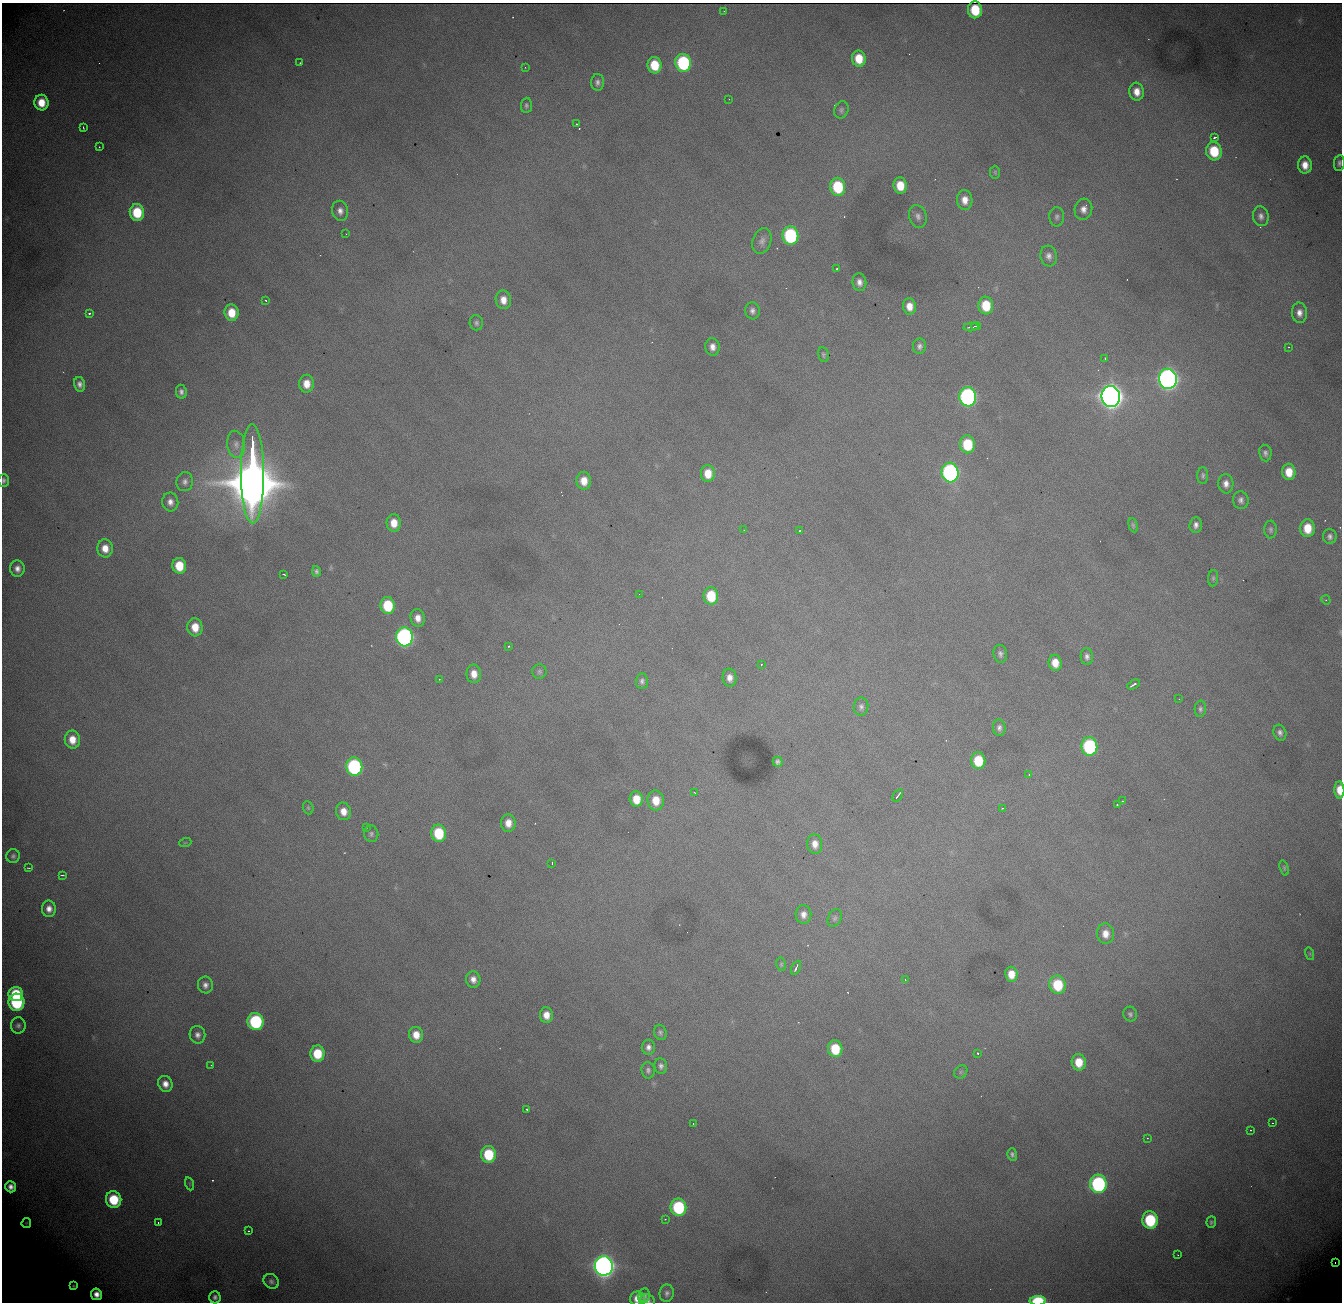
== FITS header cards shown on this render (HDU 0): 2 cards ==
NAXIS1  = 1340
NAXIS2  = 1300

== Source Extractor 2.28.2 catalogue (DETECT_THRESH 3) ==
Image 1340 x 1300 px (HDU 0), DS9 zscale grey, 1 PNG px = 1 image px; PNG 1344 x 1304 px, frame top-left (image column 1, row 1300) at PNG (2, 3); each listed source drawn as its Kron ellipse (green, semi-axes under 4 px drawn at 4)
Background 2020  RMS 24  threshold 71.5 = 3 sigma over >= 5 px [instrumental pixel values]
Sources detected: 197; all 197 listed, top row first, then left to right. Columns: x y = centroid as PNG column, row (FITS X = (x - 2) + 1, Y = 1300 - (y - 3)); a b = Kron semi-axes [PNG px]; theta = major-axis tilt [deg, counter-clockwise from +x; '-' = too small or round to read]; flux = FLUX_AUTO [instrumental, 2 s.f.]
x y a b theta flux
975 10 8 7 - 5.4e+04
724 11 2 2 - 9.7e+02
859 59 8 6 -80 3.8e+04
300 63 2 2 - 1.1e+03
683 63 9 7 -81 2.1e+05
655 65 8 7 - 5.5e+04
525 67 2 2 - 1.3e+03
597 82 8 6 87 6.5e+03
1137 92 9 7 -83 1.7e+04
729 99 2 2 - 8.0e+02
41 103 8 7 - 3.3e+04
526 105 8 5 86 3.7e+03
841 110 9 7 68 4.5e+03
577 124 3 2 - 1.6e+03
83 128 3 2 - 1.7e+03
1215 137 4 3 - 2.9e+03
99 147 3 3 - 1.3e+03
1214 151 9 7 -78 6.6e+04
1339 163 8 5 81 4.9e+03
1305 165 8 7 - 1.9e+04
995 172 6 5 - 2.2e+03
900 186 8 6 -84 3.4e+04
838 187 9 7 -81 9.9e+04
965 200 10 7 -88 1.7e+04
1083 209 10 8 77 1.2e+04
340 211 10 8 -78 1.0e+04
137 212 8 7 - 6.9e+04
918 216 11 8 -73 9.0e+03
1261 216 10 8 -81 8.3e+03
1057 217 10 7 -88 5.7e+03
346 234 2 2 - 8.8e+02
790 235 9 8 - 2.3e+05
762 241 13 9 71 9.5e+03
1049 256 10 8 -76 9.5e+03
837 268 3 2 - 3.6e+03
859 282 9 7 -82 9.7e+03
265 300 3 2 - 1.3e+03
503 300 9 7 -81 1.8e+04
909 306 8 6 -82 1.7e+04
986 306 9 7 -84 5.7e+04
752 311 8 7 - 7.2e+03
89 313 3 3 - 3.1e+03
231 313 8 7 - 3.4e+04
1299 313 10 7 -87 1.2e+04
476 323 7 6 - 4.4e+03
976 326 4 2 - 1.7e+03
971 327 7 2 3 3.2e+03
919 346 7 6 - 5.8e+03
712 347 8 7 - 1.2e+04
1289 347 3 2 - 8.1e+02
823 355 7 5 -77 3.1e+03
1105 358 3 3 - 1.0e+03
1168 379 10 9 - 1.3e+06
80 384 7 5 -80 7.6e+03
307 384 9 7 88 2.2e+04
181 392 7 5 -80 6.1e+03
1111 396 10 9 - 2.4e+06
968 397 9 8 - 5.2e+05
236 444 13 9 -84 1.2e+04
967 444 9 7 -82 7.3e+04
1265 453 8 6 -81 5.6e+03
950 472 10 8 -84 5.3e+05
1289 472 8 6 -87 2.9e+04
708 473 8 7 - 2.9e+04
252 474 50 11 -90 1.9e+07
1203 475 8 5 90 3.9e+03
4 480 6 5 - 4.2e+03
584 481 9 7 -86 2.3e+04
185 482 9 8 - 7.9e+03
1226 484 9 7 -84 1.1e+04
1241 500 9 7 -81 7.1e+03
170 502 9 8 - 1.1e+04
394 523 9 7 -86 2.5e+04
1133 525 7 4 -75 2.7e+03
1196 525 8 6 86 7.5e+03
1307 528 9 7 -89 3.7e+04
744 530 2 2 - 8.3e+02
1271 530 9 6 -89 4.5e+03
800 531 3 3 - 4.3e+03
1330 536 7 6 - 5.9e+03
105 548 9 7 -84 2.1e+04
179 566 8 7 - 4.8e+04
17 569 8 7 - 1.0e+04
316 571 5 4 - 3.9e+03
284 574 4 2 - 1.7e+03
1213 578 8 5 83 3.3e+03
639 594 2 2 - 8.0e+02
711 596 9 7 -87 5.9e+04
1326 600 5 4 - 1.7e+03
388 606 8 7 - 7.9e+04
418 618 9 7 -82 1.4e+04
195 627 9 7 -86 2.9e+04
404 637 9 8 - 6.1e+05
509 646 3 2 - 1.3e+03
1000 654 9 7 -79 6.0e+03
1087 657 8 6 -88 6.5e+03
1055 663 8 6 -79 2.2e+04
761 665 3 2 - 3.5e+03
539 671 7 7 - 4.0e+03
474 674 9 7 -89 1.8e+04
730 678 9 7 -85 1.2e+04
439 679 2 2 - 1.1e+03
642 681 8 6 85 5.3e+03
1134 684 7 3 27 5.0e+03
1179 699 2 2 - 8.7e+02
861 707 9 7 85 6.0e+03
1200 709 8 5 85 4.7e+03
999 728 8 6 -84 6.2e+03
1280 733 8 6 -71 6.5e+03
72 740 9 7 -82 2.3e+04
1089 746 9 8 - 2.0e+05
978 761 8 7 - 5.6e+04
778 762 5 5 - 4.4e+03
354 767 9 8 - 2.7e+05
1029 774 4 3 - 1.3e+03
1339 790 8 5 -88 2.7e+04
695 793 3 2 - 1.3e+03
898 795 7 2 55 3.4e+03
636 799 7 6 - 3.0e+04
656 800 10 8 -86 3.0e+04
1123 801 2 2 - 1.4e+03
1117 805 4 2 - 6.2e+03
308 808 7 5 -69 2.6e+03
1002 808 3 2 - 9.2e+02
343 811 9 7 -77 1.8e+04
508 823 9 7 87 1.7e+04
367 827 4 3 - 1.9e+03
439 833 8 7 - 8.0e+04
371 834 8 7 - 4.8e+03
185 843 6 3 19 1.7e+03
815 844 10 7 -83 1.4e+04
13 856 7 7 - 4.5e+03
552 863 2 2 - 1.1e+03
29 868 3 2 - 3.3e+03
1284 868 8 4 -73 2.7e+03
62 875 4 2 - 1.7e+03
49 909 8 7 - 1.2e+04
803 914 9 8 - 1.1e+04
835 918 9 6 62 4.6e+03
1105 934 10 8 -85 1.8e+04
1310 954 6 4 -73 2.2e+03
781 964 7 5 -77 2.6e+03
796 968 7 3 63 6.8e+03
1011 974 7 6 - 2.4e+04
473 979 8 7 - 1.1e+04
905 980 3 3 - 1.1e+03
205 985 8 7 - 8.4e+03
1057 985 9 8 - 6.9e+04
16 994 7 7 - 8.2e+04
16 1002 8 8 - 1.6e+05
1130 1014 7 7 - 4.5e+03
546 1015 8 6 -84 1.8e+04
256 1022 8 8 - 2.0e+05
18 1025 8 7 - 5.3e+03
660 1032 8 6 -72 4.2e+03
197 1035 9 8 - 8.4e+03
416 1035 8 7 - 2.2e+04
648 1047 7 6 - 7.3e+03
835 1049 8 7 - 5.6e+04
978 1053 3 3 - 5.7e+03
317 1054 8 7 - 5.4e+04
1079 1062 8 7 - 3.2e+04
211 1065 2 2 - 8.7e+02
661 1066 8 6 -81 6.0e+03
648 1070 8 6 -83 5.0e+03
961 1072 7 6 - 3.3e+03
165 1084 8 7 - 1.4e+04
527 1109 3 2 - 3.4e+03
693 1123 3 2 - 3.7e+03
1272 1123 3 2 - 2.6e+03
1250 1130 3 2 - 8.8e+02
1147 1138 2 2 - 9.3e+02
488 1154 8 7 - 7.6e+04
1012 1154 6 5 - 4.7e+03
190 1184 6 4 -72 2.2e+03
1098 1184 9 8 - 3.0e+05
11 1187 5 5 - 8.3e+03
114 1200 8 7 - 7.5e+04
678 1207 9 8 - 1.5e+05
665 1219 2 2 - 1.2e+03
1150 1220 9 7 -84 1.2e+05
158 1222 3 2 - 2.4e+03
1211 1222 6 4 86 3.2e+03
26 1223 5 4 - 1.9e+03
248 1231 3 2 - 1.9e+03
1178 1255 2 2 - 1.0e+03
1335 1262 2 2 - 4.6e+03
604 1266 10 9 - 1.6e+06
271 1281 8 7 - 5.6e+03
73 1286 4 3 - 2.7e+03
667 1293 8 7 - 6.0e+03
96 1294 6 5 - 1.2e+04
644 1296 7 6 - 5.5e+03
215 1297 6 5 - 5.9e+03
637 1298 7 7 - 1.5e+04
648 1300 7 6 - 4.8e+03
1038 1301 8 4 1 1.2e+05
At the frame edge (FLAGS 8, measured only in part): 6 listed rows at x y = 1339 163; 4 480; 1339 790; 637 1298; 648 1300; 1038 1301